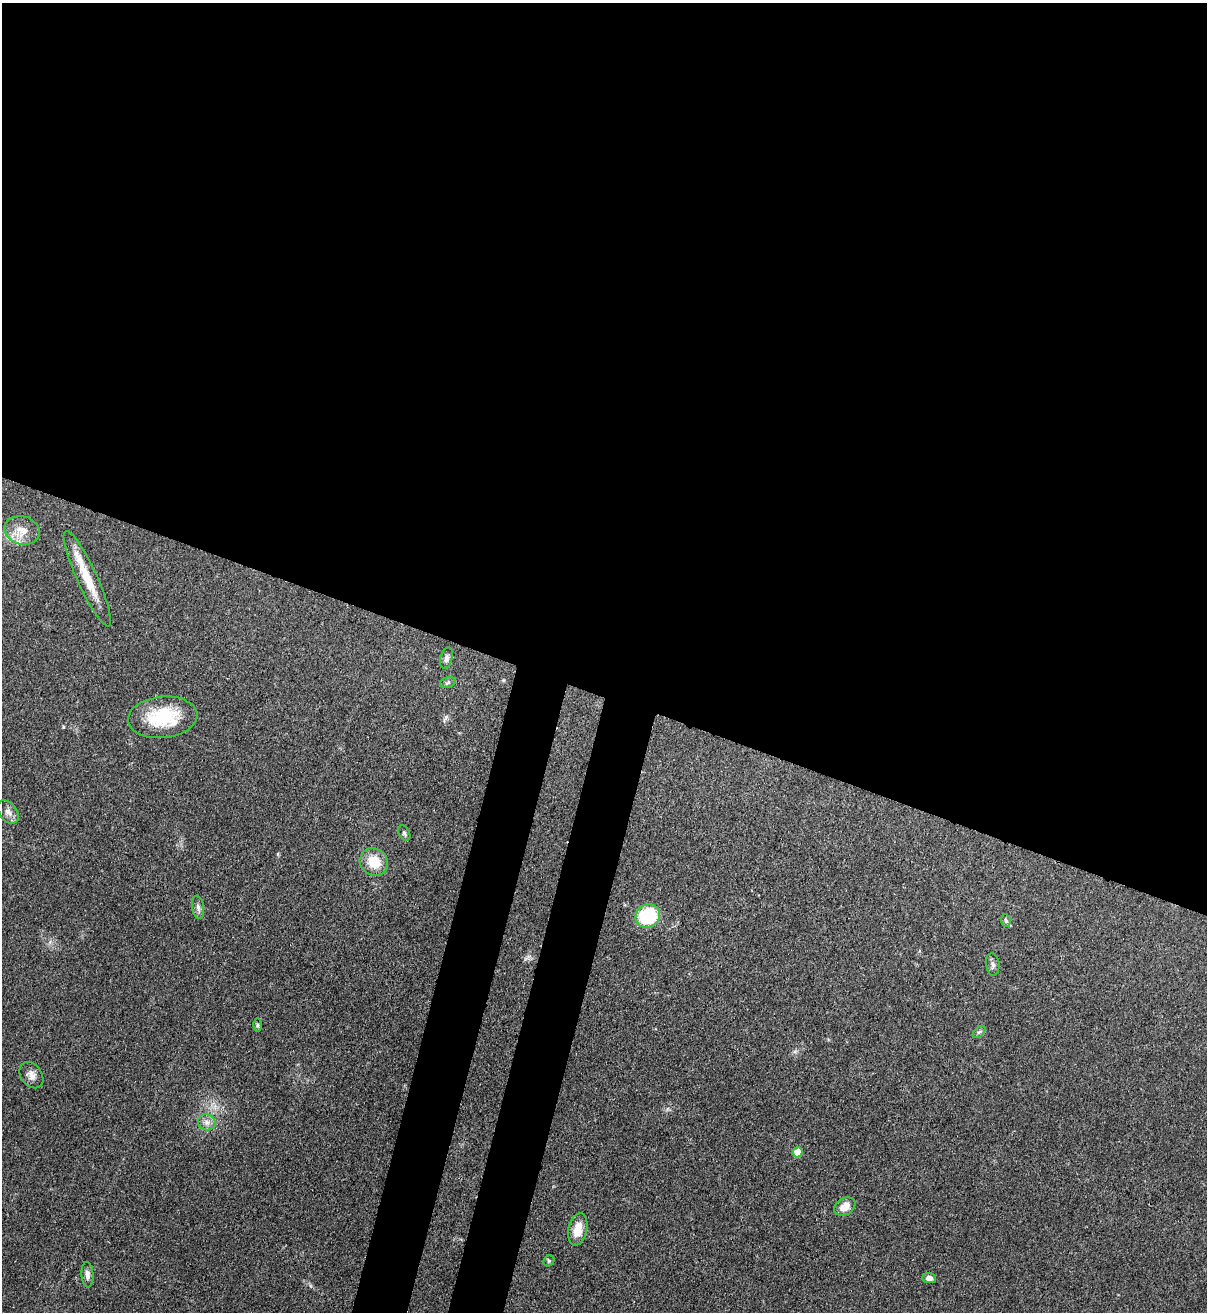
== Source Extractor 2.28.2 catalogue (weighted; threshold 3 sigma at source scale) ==
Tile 3 of 4 x 4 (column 3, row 1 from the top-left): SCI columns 2628-3832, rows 3963-5272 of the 5380 x 5305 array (HDU 1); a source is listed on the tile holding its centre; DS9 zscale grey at full resolution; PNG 1209 x 1314 px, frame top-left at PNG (2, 3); each listed source drawn as its Kron ellipse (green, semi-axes under 4 px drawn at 4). Shown black and unused: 57% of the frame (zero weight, under 3 of 4 exposures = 7% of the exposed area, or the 3 px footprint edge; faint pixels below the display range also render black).
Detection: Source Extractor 2.28.2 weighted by HDU 2 'WHT'; one run over the whole footprint, this tile lists its part. Background 0.102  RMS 0.0041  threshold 0.0186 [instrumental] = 3 sigma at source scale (4.5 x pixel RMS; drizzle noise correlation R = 1.50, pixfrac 1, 0.05/0.05 arcsec/px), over >= 5 px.
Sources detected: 23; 1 inside a brighter listed object's ellipse — not listed separately; the other 22 listed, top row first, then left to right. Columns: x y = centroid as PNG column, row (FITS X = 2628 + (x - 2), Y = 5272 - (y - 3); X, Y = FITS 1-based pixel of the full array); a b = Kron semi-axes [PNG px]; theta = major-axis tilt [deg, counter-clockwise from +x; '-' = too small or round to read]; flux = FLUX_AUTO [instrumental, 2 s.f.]
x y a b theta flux
22 530 18 14 -14 6.2
87 579 52 10 -65 12
446 658 11 6 74 1.5
448 682 8 5 17 0.79
163 717 35 20 6 23
8 812 13 8 -52 2.4
404 833 8 5 -61 0.81
374 862 15 13 -36 9.4
198 907 12 6 -81 1.6
648 916 12 11 - 28
1006 920 6 5 - 0.74
993 964 11 6 -84 1.5
258 1025 6 4 89 0.62
979 1032 7 4 44 0.79
31 1075 14 10 -54 2.9
207 1122 9 8 - 2.1
797 1152 5 5 - 6.6
845 1207 11 8 32 4.7
578 1229 16 9 78 6.6
549 1261 6 5 - 0.58
87 1275 13 6 -87 1.8
929 1278 7 5 -3 1.8